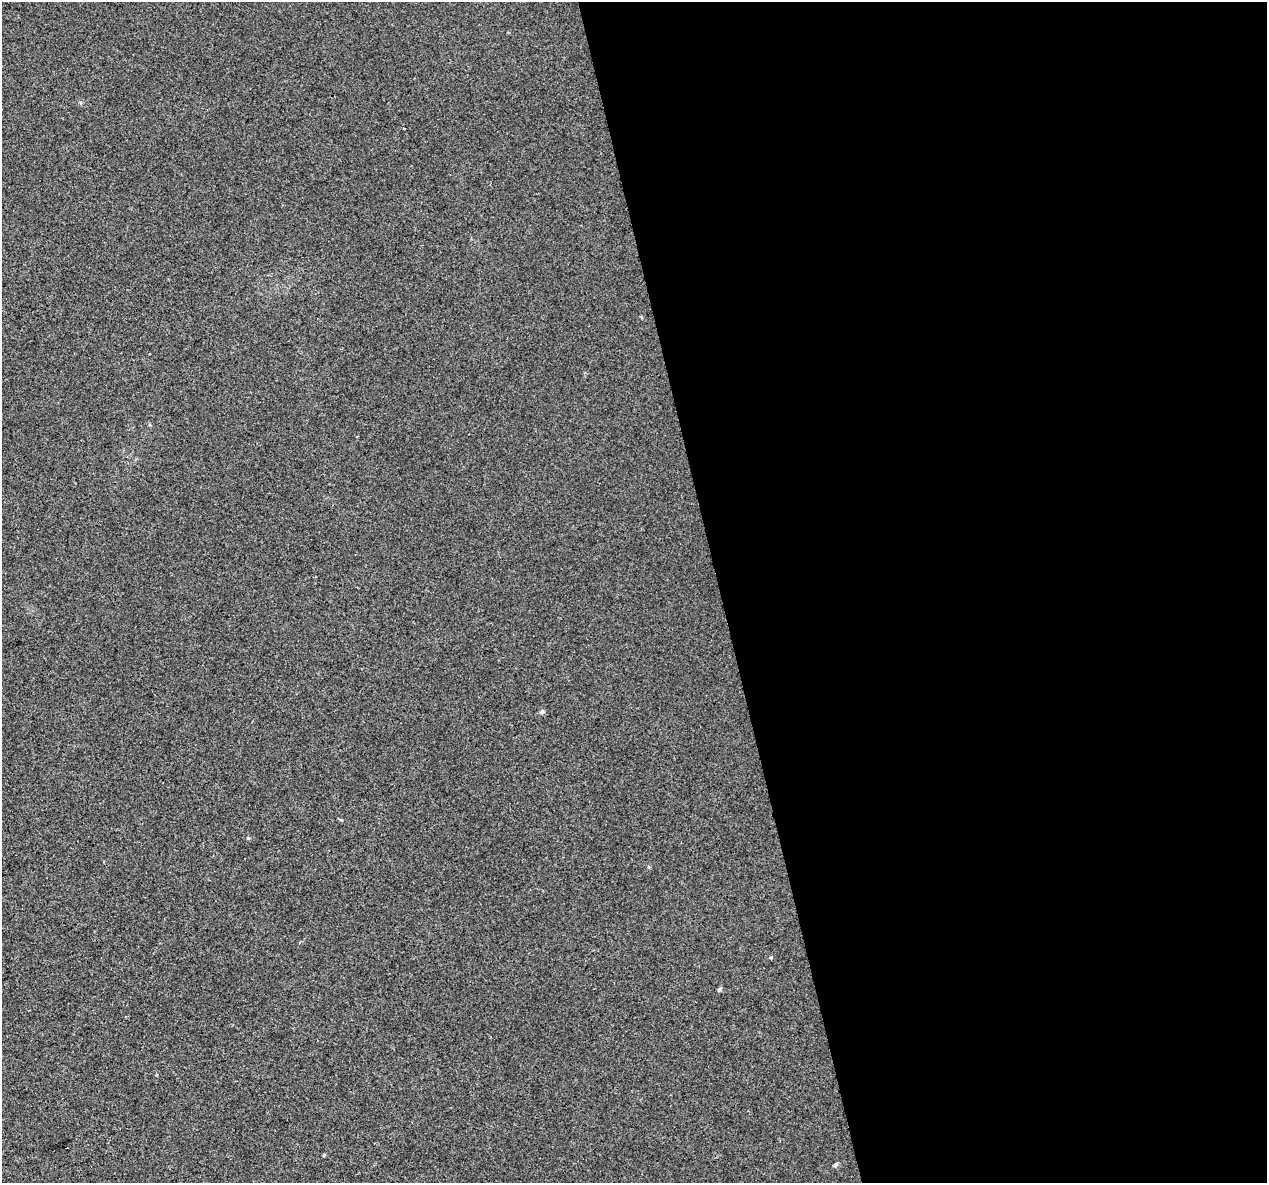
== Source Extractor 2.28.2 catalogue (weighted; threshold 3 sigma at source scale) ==
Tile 8 of 4 x 4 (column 4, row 2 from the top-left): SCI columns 3796-5060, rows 2450-3630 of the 5060 x 4850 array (HDU 1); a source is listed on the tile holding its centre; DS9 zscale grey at full resolution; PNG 1269 x 1185 px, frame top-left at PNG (2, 2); no overlay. Shown black and unused: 43% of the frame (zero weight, under 2 of 3 exposures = <1% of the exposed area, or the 3 px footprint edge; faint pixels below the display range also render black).
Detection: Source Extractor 2.28.2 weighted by HDU 2 'WHT'; one run over the whole footprint, this tile lists its part. Background 0.00547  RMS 0.0046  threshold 0.0208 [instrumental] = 3 sigma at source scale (4.5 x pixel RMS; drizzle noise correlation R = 1.50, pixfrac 1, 0.0396/0.0396 arcsec/px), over >= 5 px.
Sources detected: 4; all 4 listed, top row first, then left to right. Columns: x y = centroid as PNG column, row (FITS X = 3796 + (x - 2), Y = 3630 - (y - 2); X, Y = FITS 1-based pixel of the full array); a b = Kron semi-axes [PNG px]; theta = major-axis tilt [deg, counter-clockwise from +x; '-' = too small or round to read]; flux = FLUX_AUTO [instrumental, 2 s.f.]
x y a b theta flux
542 712 6 5 - 0.93
720 989 7 3 45 0.56
324 1155 4 4 - 0.42
835 1165 6 4 70 0.66